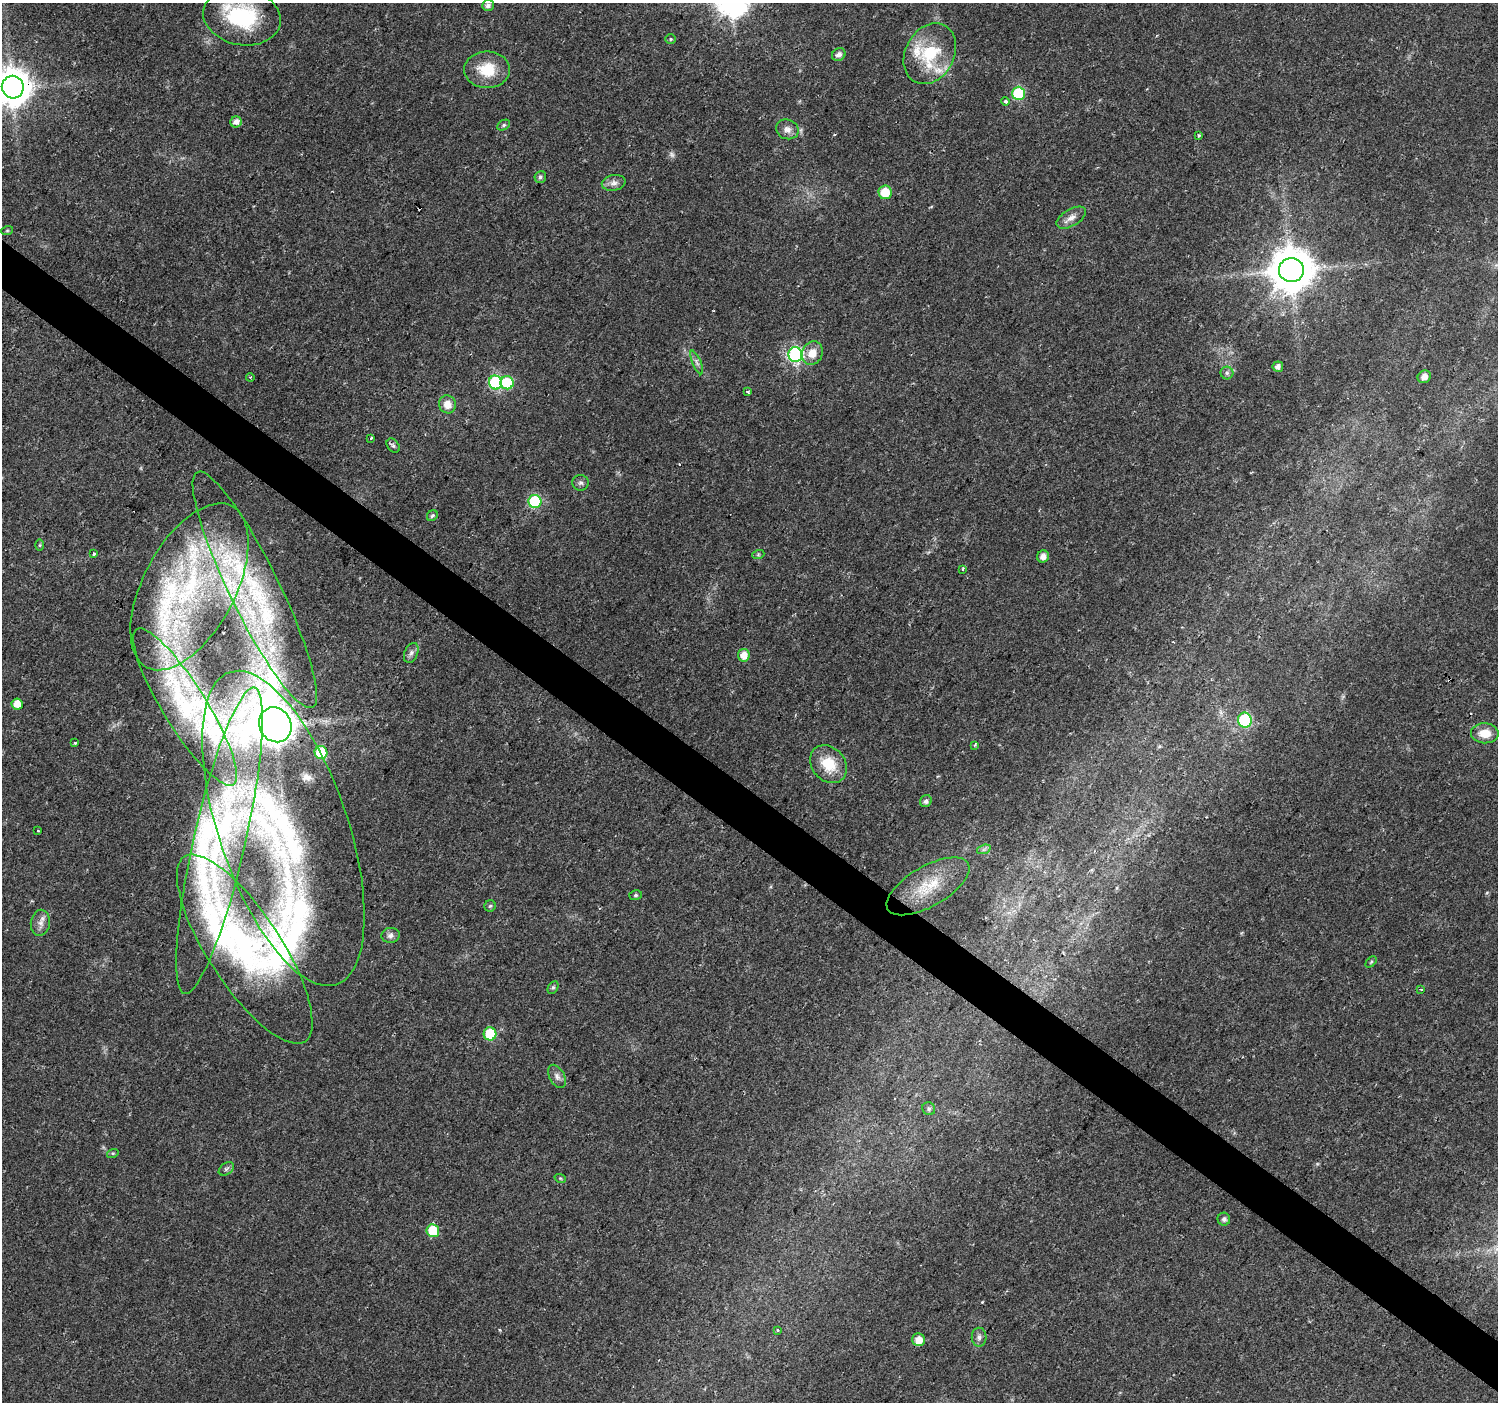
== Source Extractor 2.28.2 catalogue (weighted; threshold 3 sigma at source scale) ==
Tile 6 of 4 x 4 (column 2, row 2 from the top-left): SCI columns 1497-2992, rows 2977-4376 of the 5992 x 6024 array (HDU 1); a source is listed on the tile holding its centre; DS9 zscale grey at full resolution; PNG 1500 x 1404 px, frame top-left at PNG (2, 3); each listed source drawn as its Kron ellipse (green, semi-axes under 4 px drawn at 4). Shown black and unused: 4% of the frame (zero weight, under 2 of 3 exposures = <1% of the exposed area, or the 3 px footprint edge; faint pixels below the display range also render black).
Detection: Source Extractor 2.28.2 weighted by HDU 2 'WHT'; one run over the whole footprint, this tile lists its part. Background 0.0237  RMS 0.003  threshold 0.0134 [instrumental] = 3 sigma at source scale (4.5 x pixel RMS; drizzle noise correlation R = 1.50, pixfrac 1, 0.0396/0.0396 arcsec/px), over >= 5 px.
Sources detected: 95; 1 too faint to see at this stretch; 4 cosmic-ray / hot-pixel residue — neither listed nor drawn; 12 inside a brighter listed object's ellipse — not listed separately; the other 78 listed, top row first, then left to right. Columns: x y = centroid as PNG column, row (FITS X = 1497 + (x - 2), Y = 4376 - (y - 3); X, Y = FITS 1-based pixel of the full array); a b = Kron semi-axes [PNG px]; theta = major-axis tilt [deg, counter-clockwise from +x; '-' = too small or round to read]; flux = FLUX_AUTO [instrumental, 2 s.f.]
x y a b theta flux
488 5 6 5 - 0.99
242 17 39 28 -10 28
671 39 5 5 - 0.43
839 54 7 6 - 1.3
930 54 32 24 62 17
487 70 23 18 0 9.2
13 87 11 11 - 750
1018 93 7 6 - 26
1005 101 4 4 - 0.72
236 122 6 5 - 1.7
504 125 7 5 27 0.59
787 129 11 9 -22 1.9
1199 135 3 3 - 0.52
540 177 6 5 - 0.75
614 183 12 8 11 1.6
885 192 7 6 - 7
1071 218 16 8 31 2.2
7 231 6 4 19 0.34
1291 270 12 12 - 1200
812 353 12 10 62 3.9
795 355 7 7 - 58
697 362 13 4 -67 1
1278 367 5 5 - 1.1
1227 373 6 6 - 0.7
250 377 4 4 - 0.3
1424 377 7 6 - 1.8
495 383 7 6 - 36
507 383 6 6 - 13
748 392 3 3 - 0.49
447 404 9 8 - 3.1
371 438 3 2 - 0.81
393 446 8 5 -50 0.71
581 483 8 8 - 0.87
535 502 6 6 - 27
432 516 6 5 - 0.58
40 545 6 4 89 0.32
94 554 3 3 - 0.68
758 555 6 4 19 0.4
1043 556 6 6 - 1.8
963 569 3 3 - 0.58
189 587 91 46 62 79
255 590 131 25 -64 46
411 653 10 6 67 1.1
744 655 6 6 - 3.2
17 704 6 5 - 3.6
185 707 91 22 -58 27
1245 720 7 6 - 30
275 725 18 16 -61 1100
1485 733 14 10 -1 4.4
75 743 3 3 - 0.47
974 745 4 3 - 0.36
321 753 6 6 - 14
828 764 21 16 -49 8.5
926 801 6 5 - 0.94
283 828 165 64 -71 110
38 830 3 3 - 0.67
220 841 157 26 77 52
984 849 7 4 19 0.69
928 886 46 20 30 13
636 895 6 5 - 0.56
490 906 6 5 - 0.5
40 923 13 9 81 1.9
391 935 9 7 8 1.2
245 949 110 36 -57 63
1371 962 6 4 46 0.42
553 987 7 5 62 0.54
1421 989 3 3 - 0.32
490 1034 6 6 - 12
557 1076 12 7 -61 1.4
929 1109 7 6 - 0.72
113 1153 6 4 17 0.39
226 1169 8 5 37 0.82
560 1178 6 3 -19 0.34
1224 1219 6 6 - 0.81
433 1231 6 6 - 10
778 1330 3 2 - 0.47
979 1337 9 7 -89 1.1
918 1340 6 6 - 3.3
Overlapping masked pixels (flux is a lower limit): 2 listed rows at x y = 13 87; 283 828
Isophote crosses this tile's border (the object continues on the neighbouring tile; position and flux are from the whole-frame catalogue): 2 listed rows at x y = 242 17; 13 87